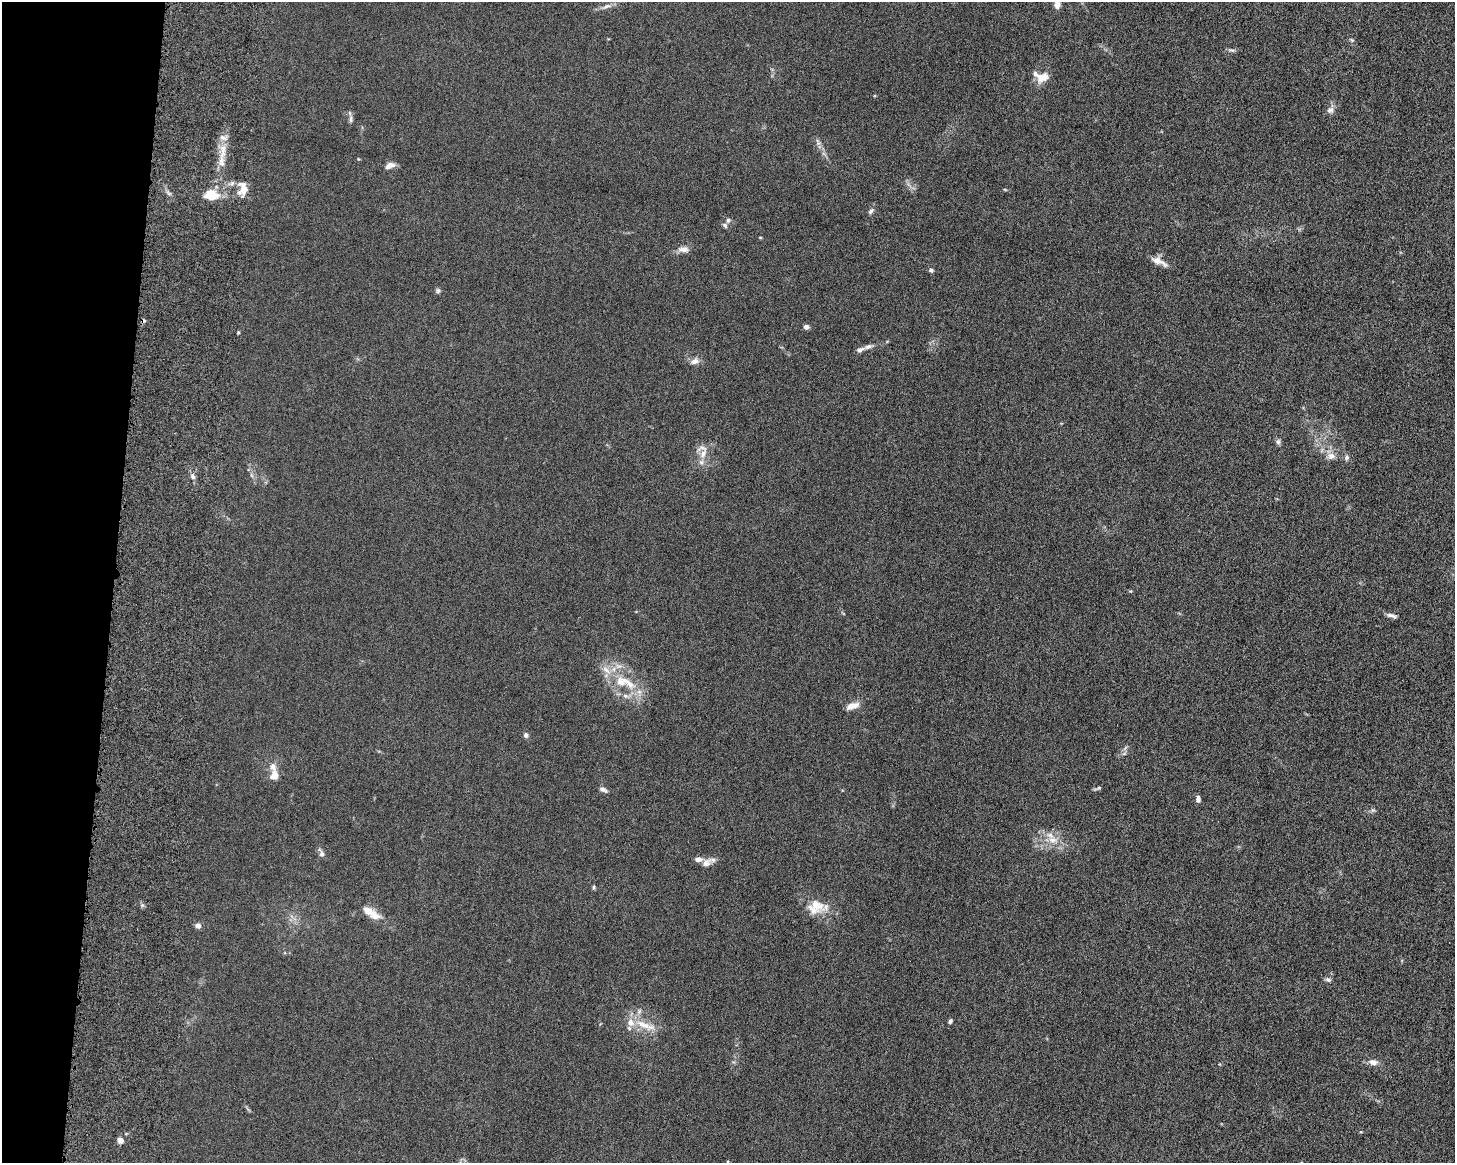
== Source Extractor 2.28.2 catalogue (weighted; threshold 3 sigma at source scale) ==
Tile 7 of 3 x 4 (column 1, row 3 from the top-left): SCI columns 179-1631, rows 1293-2453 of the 4861 x 4803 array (HDU 1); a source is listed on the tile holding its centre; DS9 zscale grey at full resolution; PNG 1457 x 1165 px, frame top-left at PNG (2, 2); no overlay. Shown black and unused: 8% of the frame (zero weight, under 6 of 12 exposures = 7% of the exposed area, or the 3 px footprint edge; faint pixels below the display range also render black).
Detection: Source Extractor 2.28.2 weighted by HDU 2 'WHT'; one run over the whole footprint, this tile lists its part. Background 0.0142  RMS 0.0034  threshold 0.0141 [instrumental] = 3 sigma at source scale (4.09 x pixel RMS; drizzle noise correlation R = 1.36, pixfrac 0.8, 0.05/0.05 arcsec/px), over >= 5 px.
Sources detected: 64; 1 cosmic-ray / hot-pixel residue — not listed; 9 inside a brighter listed object's ellipse — not listed separately; the other 54 listed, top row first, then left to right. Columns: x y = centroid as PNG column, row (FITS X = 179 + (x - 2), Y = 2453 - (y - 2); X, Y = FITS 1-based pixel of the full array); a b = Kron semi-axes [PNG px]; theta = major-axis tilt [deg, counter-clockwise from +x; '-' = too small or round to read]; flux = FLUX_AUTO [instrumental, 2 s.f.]
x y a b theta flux
1057 5 9 7 -90 1.8
606 6 13 6 27 1.4
1231 50 9 5 -12 0.71
1043 77 17 11 27 3.7
1330 110 10 8 42 1.4
351 119 12 5 -89 0.93
818 142 12 5 -67 1.1
223 151 23 8 88 5.1
390 165 11 6 19 2.1
243 189 16 10 87 4.3
1005 190 5 3 - 0.29
211 195 17 12 -4 6.4
871 211 9 6 52 0.81
728 220 6 5 - 0.71
725 225 8 6 -47 0.72
760 237 5 3 - 0.25
684 249 16 8 1 2.1
1159 261 22 8 -26 2.8
931 270 6 5 - 0.72
438 291 7 5 -77 0.62
806 327 5 5 - 1.5
238 332 4 4 - 0.33
868 347 12 6 15 1.2
695 361 11 8 23 1.9
1278 442 7 6 - 0.83
703 454 17 13 83 4.1
1331 456 12 9 3 2.2
1346 458 7 6 - 0.84
193 477 8 6 -60 0.96
1130 591 5 3 - 0.32
1391 615 13 4 -12 1.2
628 682 31 10 -41 7.5
626 696 9 6 -11 1.3
852 706 17 8 19 2.6
526 735 7 6 - 0.82
1124 754 7 4 19 0.54
274 775 13 11 63 2.8
1098 788 11 4 18 0.59
603 790 11 5 -26 1
1198 799 8 5 -86 1.1
1373 810 7 4 17 0.55
1052 840 16 10 -9 3.9
322 854 8 6 -84 1
706 863 14 9 33 2.3
593 887 5 5 - 0.47
816 907 24 20 11 6.7
368 910 14 9 -29 3
198 926 6 6 - 1.5
1328 980 7 6 - 0.82
639 1011 8 6 70 0.88
950 1021 5 4 - 0.75
645 1025 34 9 -21 5.7
1373 1062 9 7 -13 2
120 1140 5 5 - 2.1
Isophote crosses this tile's border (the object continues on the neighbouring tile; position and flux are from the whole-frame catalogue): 1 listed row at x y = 1057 5